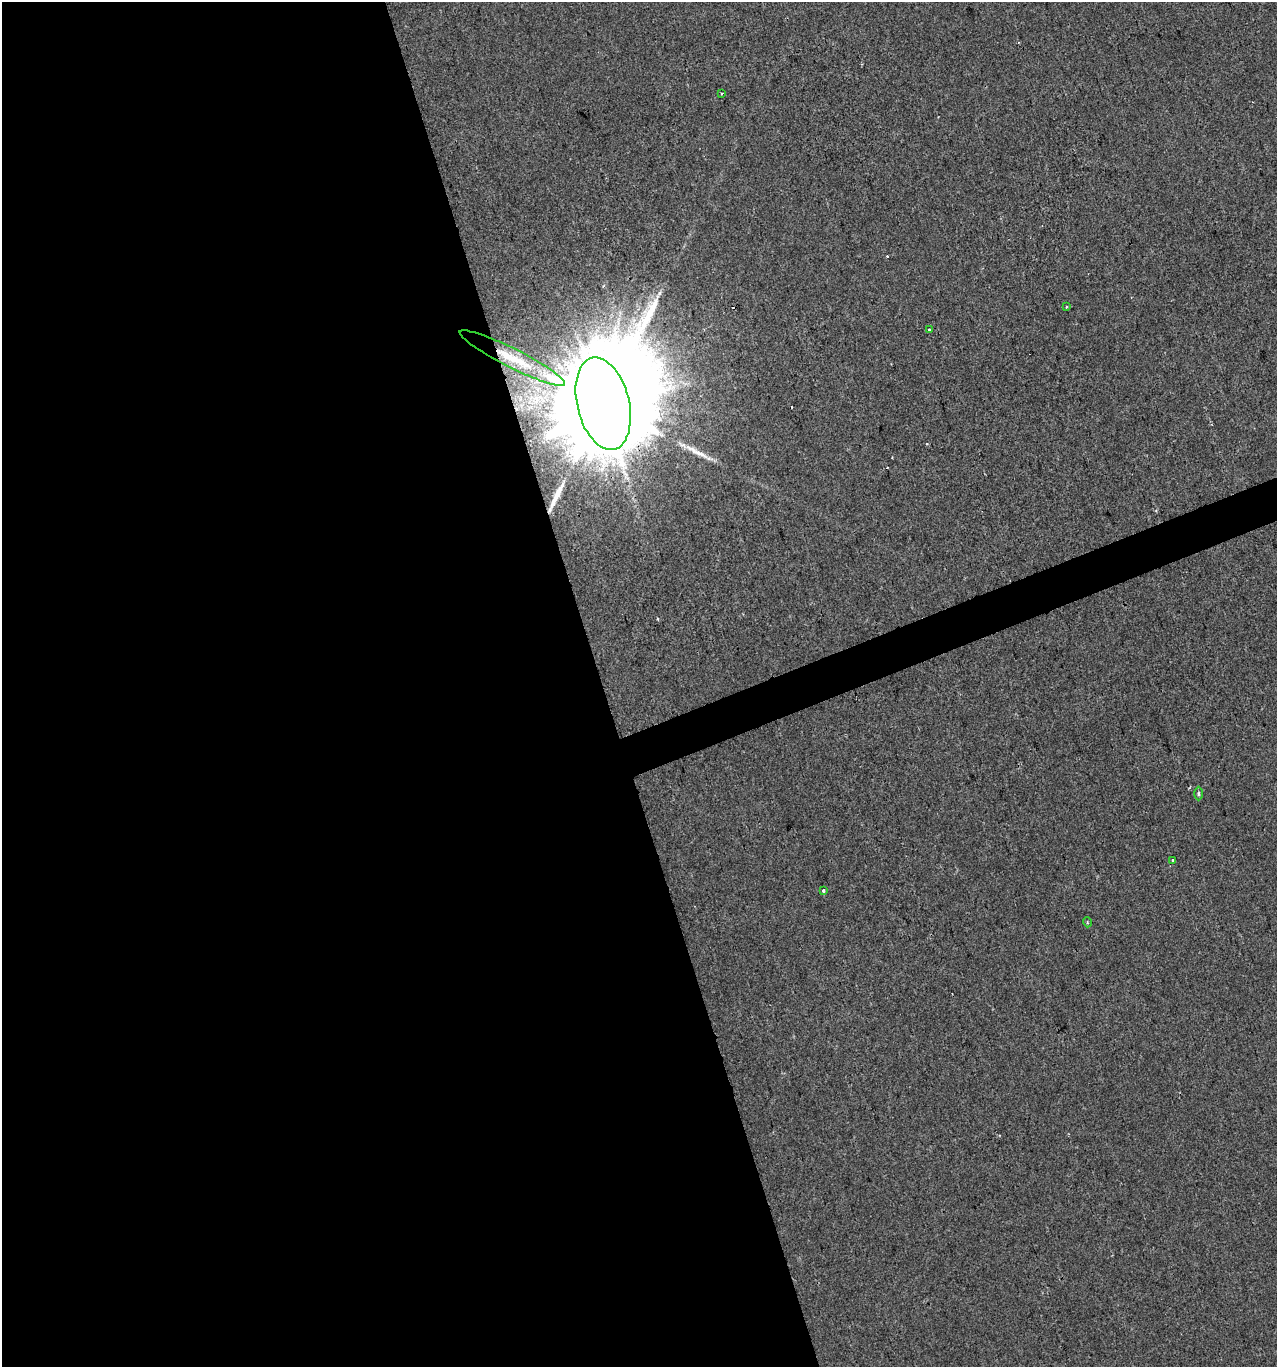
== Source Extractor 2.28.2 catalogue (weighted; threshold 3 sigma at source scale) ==
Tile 9 of 4 x 4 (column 1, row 3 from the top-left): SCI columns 125-1399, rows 1366-2730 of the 5294 x 5460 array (HDU 1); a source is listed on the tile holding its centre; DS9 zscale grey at full resolution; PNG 1279 x 1369 px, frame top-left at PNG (2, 2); each listed source drawn as its Kron ellipse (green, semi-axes under 4 px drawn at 4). Shown black and unused: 49% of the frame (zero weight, under 2 of 3 exposures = <1% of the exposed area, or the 3 px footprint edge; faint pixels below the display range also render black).
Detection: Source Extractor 2.28.2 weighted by HDU 2 'WHT'; one run over the whole footprint, this tile lists its part. Background 9.07e-04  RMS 0.0047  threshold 0.0212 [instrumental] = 3 sigma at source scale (4.5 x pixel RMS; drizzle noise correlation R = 1.50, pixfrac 1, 0.0396/0.0396 arcsec/px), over >= 5 px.
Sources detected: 13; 2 cosmic-ray / hot-pixel residue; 2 long thin detections or spike segments (spike, bleed or trail) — neither listed nor drawn; the other 9 listed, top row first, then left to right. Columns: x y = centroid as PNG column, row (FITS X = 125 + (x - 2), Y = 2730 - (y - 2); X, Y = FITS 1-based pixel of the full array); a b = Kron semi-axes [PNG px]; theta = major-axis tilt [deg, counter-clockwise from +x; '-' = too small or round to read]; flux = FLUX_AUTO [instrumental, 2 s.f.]
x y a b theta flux
722 93 3 3 - 0.5
1066 307 3 2 - 0.51
930 330 3 3 - 4
512 358 59 9 -27 17
603 404 47 26 -76 28000
1199 794 7 3 -90 0.72
1173 860 4 3 - 0.92
823 890 3 3 - 2.4
1087 922 5 3 - 0.46
Overlapping masked pixels (flux is a lower limit): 2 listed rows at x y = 512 358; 603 404